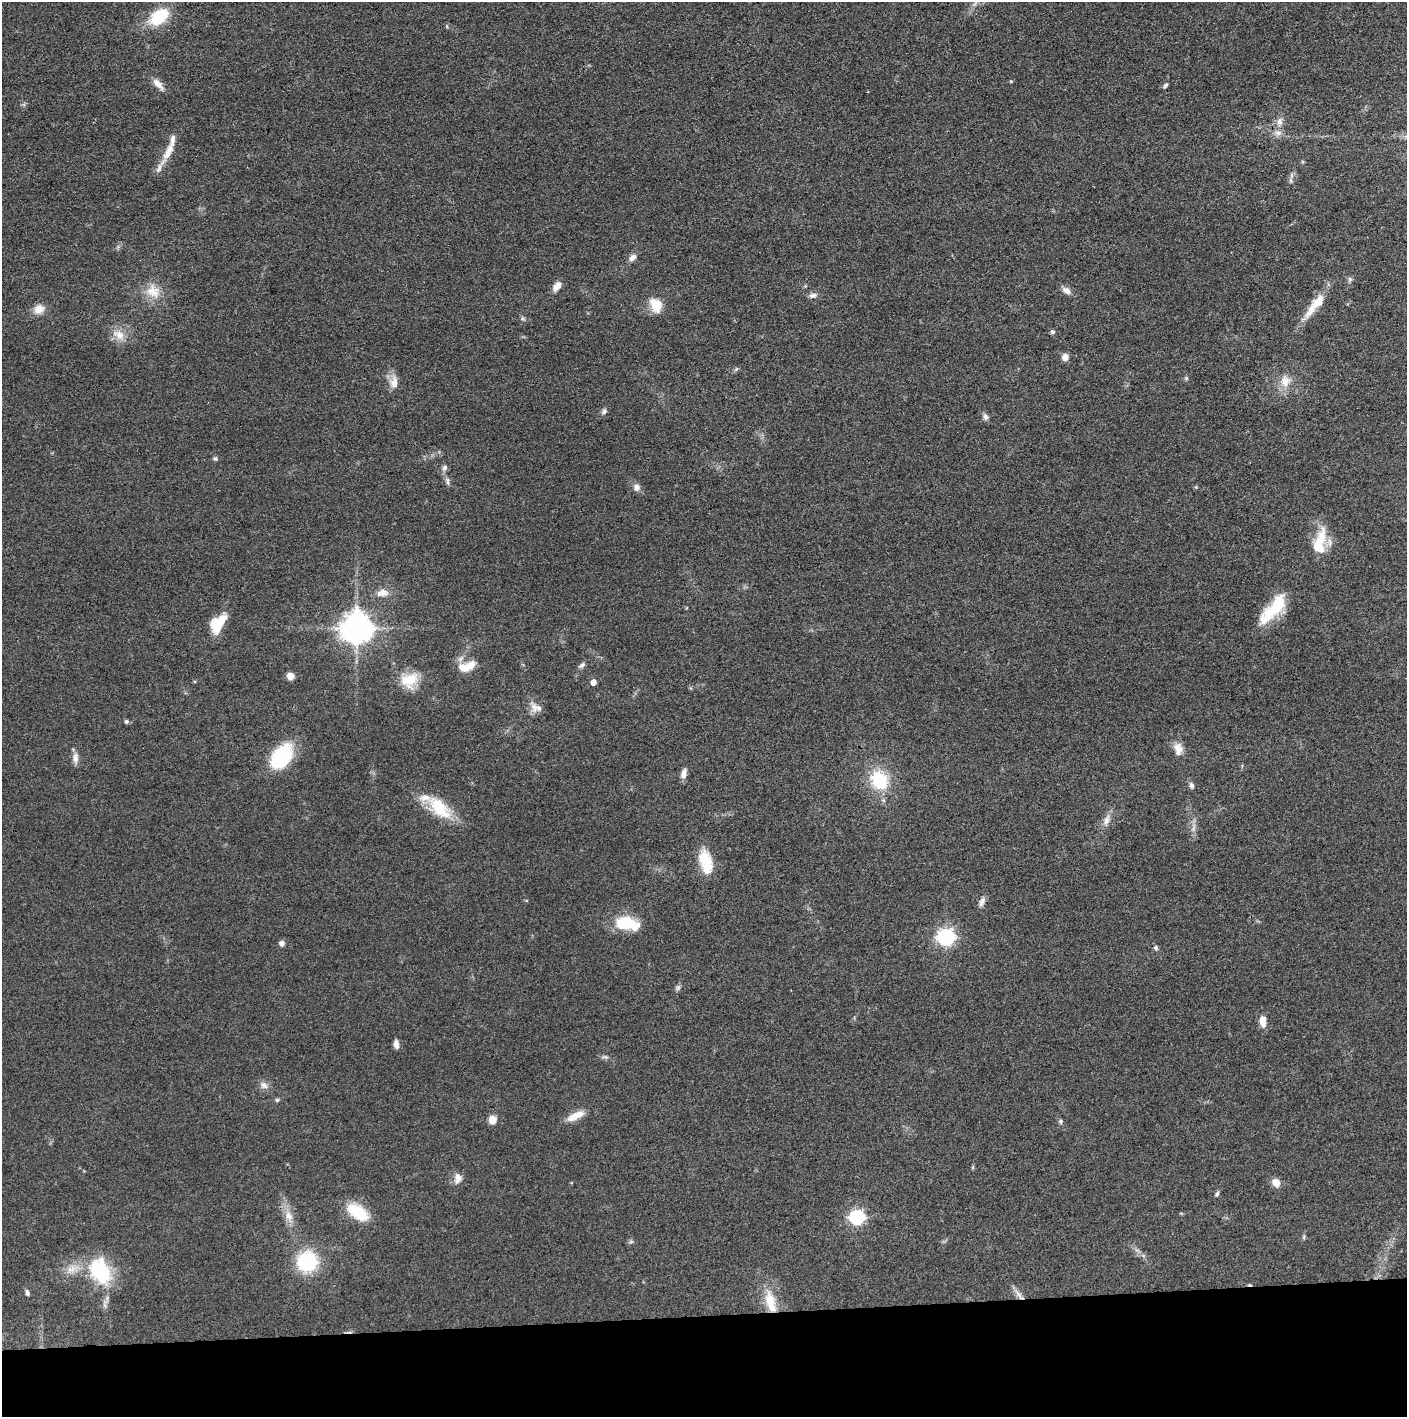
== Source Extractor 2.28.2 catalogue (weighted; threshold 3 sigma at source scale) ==
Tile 8 of 3 x 3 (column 2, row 3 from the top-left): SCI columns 1412-2816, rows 6-1420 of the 4228 x 4255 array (HDU 1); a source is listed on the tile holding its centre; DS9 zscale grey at full resolution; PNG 1409 x 1419 px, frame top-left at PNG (2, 2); no overlay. Shown black and unused: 7% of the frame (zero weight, under 3 of 4 exposures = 1% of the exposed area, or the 3 px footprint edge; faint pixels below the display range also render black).
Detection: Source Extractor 2.28.2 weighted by HDU 2 'WHT'; one run over the whole footprint, this tile lists its part. Background 0.0512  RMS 0.0064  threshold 0.0289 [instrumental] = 3 sigma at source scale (4.5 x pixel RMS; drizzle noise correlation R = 1.50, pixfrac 1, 0.05/0.05 arcsec/px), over >= 5 px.
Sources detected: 94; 1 cosmic-ray / hot-pixel residue — not listed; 10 inside a brighter listed object's ellipse — not listed separately; the other 83 listed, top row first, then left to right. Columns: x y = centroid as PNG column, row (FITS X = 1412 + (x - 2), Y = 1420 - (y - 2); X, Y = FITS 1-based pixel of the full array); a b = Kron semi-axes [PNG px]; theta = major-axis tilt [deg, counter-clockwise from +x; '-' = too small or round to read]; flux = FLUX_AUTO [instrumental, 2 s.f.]
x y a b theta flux
974 4 9 3 45 1.4
159 17 18 11 41 35
1011 81 5 3 - 0.63
158 84 17 7 -47 5.1
1165 85 8 5 54 1.3
1279 122 13 8 74 4.3
168 152 34 9 63 11
1291 180 9 4 -82 1.5
632 258 10 7 45 3.1
1350 279 8 5 73 1.4
557 286 11 7 57 5.6
153 291 22 18 -43 12
1067 291 12 7 -34 3.8
813 295 12 7 11 2.6
656 305 17 12 -64 12
39 309 14 11 28 6.7
1311 310 37 10 55 12
523 318 7 5 -30 1.1
1052 332 6 5 - 1.3
119 335 19 11 -31 8.2
1065 357 8 7 - 4
736 369 7 4 45 1.1
1186 378 6 5 - 0.95
1285 381 18 15 82 9.2
394 382 18 11 90 6.4
604 411 7 6 - 1.9
985 417 9 6 -77 2.2
215 459 6 6 - 1.2
444 468 9 6 60 2.1
447 481 11 5 -78 2.1
636 487 9 9 - 3
1196 487 5 4 - 0.68
1320 538 32 14 75 16
383 592 15 11 -23 5.8
1273 609 44 14 48 27
218 623 21 12 53 19
356 628 9 9 - 1100
582 665 9 6 38 1.9
463 668 16 11 -23 8.2
290 676 7 7 - 4.3
409 680 23 18 25 16
593 682 4 4 - 5.8
536 707 18 11 -23 5.3
126 721 5 5 - 1.4
1178 749 17 11 -79 6
281 757 25 15 51 52
75 758 14 8 89 4
684 774 11 6 75 4.1
879 780 21 18 -62 30
1191 785 9 6 -76 2
439 808 35 17 -42 27
1107 820 18 8 71 4.9
1193 828 15 5 80 3.3
705 859 22 17 -72 16
982 902 13 6 69 3.1
627 924 30 15 -9 22
946 937 7 6 - 220
282 943 6 6 - 2.6
1156 948 7 6 - 1.3
678 987 8 6 75 1.5
1263 1021 13 7 -86 6.3
396 1043 9 7 63 2.3
605 1057 10 4 -11 1.6
264 1085 12 9 -38 3.6
277 1100 5 5 - 1.1
576 1116 24 9 26 8.3
492 1120 9 8 - 5.7
1061 1121 7 5 -78 1.2
973 1167 6 4 71 0.72
458 1178 15 9 85 4.4
1276 1182 8 7 - 6.8
1217 1194 7 4 66 1.4
358 1212 26 14 -34 22
289 1216 18 10 -69 7.4
857 1217 7 6 - 150
1304 1237 6 4 90 0.94
631 1242 7 4 -17 1
307 1262 19 17 35 48
72 1269 19 10 27 8.5
100 1271 30 21 -60 47
27 1293 7 5 -73 1.7
1018 1294 15 6 -51 3.9
770 1301 29 15 -80 17